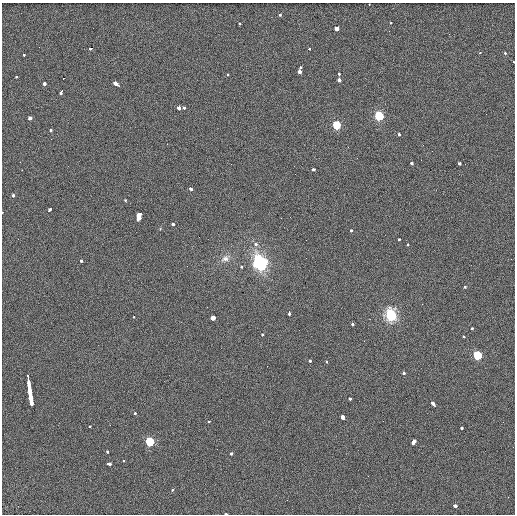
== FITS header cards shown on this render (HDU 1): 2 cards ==
NAXIS1  =                  513 / length of data axis 1
NAXIS2  =                  512 / length of data axis 2

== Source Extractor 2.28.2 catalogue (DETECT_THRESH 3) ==
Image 513 x 512 px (HDU 1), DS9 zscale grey, 1 PNG px = 1 image px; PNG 517 x 516 px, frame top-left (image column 1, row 512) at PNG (2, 3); no overlay
Background 2.69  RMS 5.4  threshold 16.1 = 3 sigma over >= 5 px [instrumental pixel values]
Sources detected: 84; all 84 listed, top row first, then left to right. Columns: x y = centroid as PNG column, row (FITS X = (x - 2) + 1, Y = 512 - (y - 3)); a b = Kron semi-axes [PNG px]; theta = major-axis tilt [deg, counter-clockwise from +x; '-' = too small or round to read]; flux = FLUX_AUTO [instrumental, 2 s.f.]
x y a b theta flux
369 5 3 2 - 850
280 15 3 3 - 1700
391 22 3 3 - 1200
239 24 3 3 - 1300
337 29 3 3 - 29000
91 48 3 3 - 4000
309 49 3 3 - 1200
480 52 3 2 - 1600
505 53 3 2 - 1700
24 55 3 3 - 1700
513 62 3 2 - 950
301 67 3 3 - 2700
300 71 4 3 - 10000
228 74 3 3 - 2300
338 74 3 3 - 2500
17 77 3 3 - 1500
63 78 3 3 - 14000
339 80 3 3 - 7700
44 84 3 3 - 3700
117 84 6 3 -34 7900
62 91 5 3 - 9100
179 108 3 3 - 3200
184 108 3 3 - 1500
379 116 6 5 - 15000
30 118 3 3 - 2800
336 125 6 5 - 6900
50 130 3 3 - 2100
399 134 3 3 - 1700
421 160 2 2 - 170
411 163 3 3 - 3000
460 164 3 3 - 4100
314 169 4 3 - 4600
190 188 4 3 - 3100
13 195 3 3 - 4600
125 200 3 2 - 1300
49 210 4 3 - 2900
2 212 3 2 - 960
139 217 7 4 76 35000
173 224 3 3 - 2200
351 231 3 3 - 1900
399 239 3 2 - 1200
306 240 2 2 - 150
256 244 3 3 - 1300
407 245 3 3 - 1500
225 258 12 8 26 2300
306 258 2 2 - 1400
258 259 10 8 -71 11000
81 261 3 2 - 2300
264 262 7 6 - 4100
256 264 6 6 - 3700
241 266 3 2 - 3800
261 266 8 7 - 8500
465 287 3 3 - 1100
289 313 4 3 - 2000
391 315 7 6 - 40000
134 317 3 2 - 1400
213 318 4 3 - 7900
352 324 3 3 - 2500
471 328 3 3 - 1500
262 334 3 3 - 2000
464 337 3 2 - 1200
364 341 2 2 - 190
477 355 6 5 - 9500
310 361 3 3 - 2600
326 361 3 3 - 1200
404 373 3 3 - 2100
28 379 10 3 -83 13000
30 395 18 3 -82 22000
350 398 4 3 - 1600
433 404 5 3 - 5200
135 413 3 2 - 2100
343 418 4 3 - 12000
209 422 3 3 - 1200
90 426 3 3 - 970
461 428 3 3 - 1600
150 441 6 5 - 11000
413 442 5 3 - 11000
107 452 3 3 - 4600
232 453 3 3 - 1700
123 461 3 3 - 1200
109 464 4 3 - 4300
172 490 3 2 - 890
455 505 4 3 - 4100
226 514 3 2 - 930
At the frame edge (FLAGS 8, measured only in part): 4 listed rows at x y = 369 5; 513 62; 2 212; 226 514